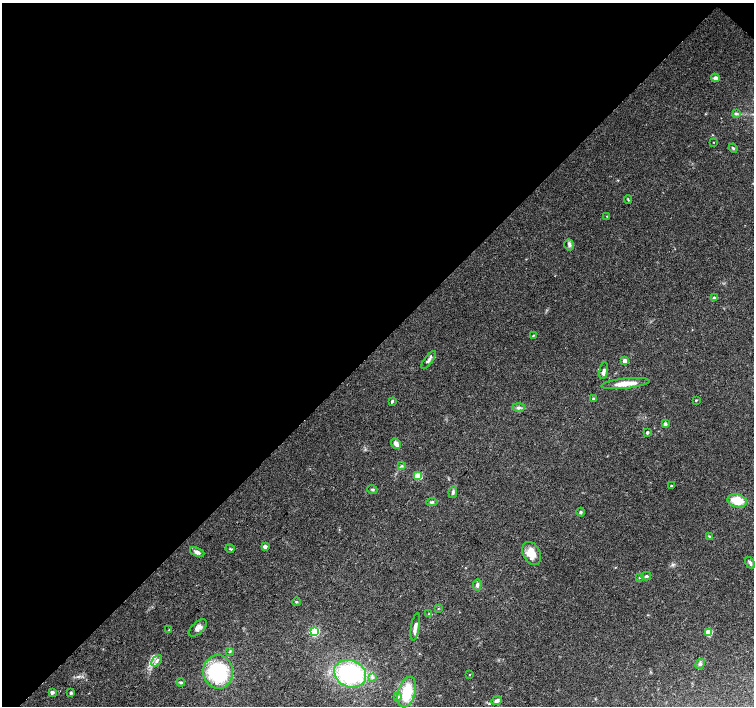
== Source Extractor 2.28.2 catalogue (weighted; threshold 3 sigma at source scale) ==
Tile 2 of 4 x 4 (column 2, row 1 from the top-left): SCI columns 1509-3011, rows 4451-5857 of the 6019 x 6019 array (HDU 1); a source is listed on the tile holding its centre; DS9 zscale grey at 2 x 2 block average (1 PNG px = mean of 2 x 2 image px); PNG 756 x 708 px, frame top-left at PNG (2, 3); each listed source drawn as its Kron ellipse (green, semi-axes under 4 px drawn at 4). Shown black and unused: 49% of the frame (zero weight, under 3 of 4 exposures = <1% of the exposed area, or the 3 px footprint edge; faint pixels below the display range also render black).
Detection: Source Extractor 2.28.2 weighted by HDU 2 'WHT'; one run over the whole footprint, this tile lists its part. Background 0.0754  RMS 0.0052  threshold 0.0232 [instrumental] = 3 sigma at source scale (4.5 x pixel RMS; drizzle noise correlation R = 1.50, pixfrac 1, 0.0396/0.0396 arcsec/px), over >= 5 px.
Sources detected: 58; all 58 listed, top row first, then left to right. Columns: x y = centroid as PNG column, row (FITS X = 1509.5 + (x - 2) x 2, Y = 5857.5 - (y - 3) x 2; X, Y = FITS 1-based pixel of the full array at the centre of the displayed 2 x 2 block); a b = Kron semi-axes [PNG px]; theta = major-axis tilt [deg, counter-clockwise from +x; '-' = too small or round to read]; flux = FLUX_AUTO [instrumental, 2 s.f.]
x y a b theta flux
715 78 4 4 - 5.1
736 114 4 4 - 1.8
713 142 2 2 - 0.45
733 148 5 3 - 1.6
628 200 4 2 - 0.97
607 216 2 2 - 0.7
569 245 5 4 - 2.8
714 298 3 3 - 3.6
533 335 3 2 - 0.98
429 360 11 4 54 3.9
625 361 3 3 - 12
604 371 8 4 80 4.4
625 384 24 5 6 15
593 399 3 2 - 2.3
696 400 2 2 - 1
392 401 4 2 - 1.8
519 407 6 3 0 2.4
665 424 4 4 - 2.1
647 432 2 2 - 3.2
396 444 5 3 - 8.2
401 466 3 3 - 1.4
417 476 3 3 - 24
671 486 2 2 - 1.7
372 489 5 3 - 1.5
453 492 6 4 80 2.4
737 501 10 6 -14 25
432 502 5 3 - 2.2
581 512 4 4 - 1.8
710 536 4 3 - 1.2
265 547 3 3 - 3.8
230 549 4 3 - 1.3
197 552 7 4 -23 4.7
532 553 12 8 -62 18
750 563 6 3 -58 2.6
646 576 5 3 - 2
640 577 4 3 - 1.4
477 585 5 4 - 2.8
296 602 4 2 - 1.1
438 609 3 2 - 0.72
429 614 4 3 - 1.2
415 627 14 4 81 5.6
198 628 11 5 42 5.7
169 630 3 2 - 0.83
315 632 3 3 - 87
709 633 4 3 - 21
230 652 3 3 - 1.1
157 661 6 4 44 3.4
700 664 5 4 - 2.8
218 672 17 15 -86 110
350 674 16 13 -22 130
470 674 3 2 - 0.65
372 677 4 4 - 2.5
181 682 4 3 - 1.8
52 692 2 2 - 6.7
407 692 15 8 74 34
71 693 4 3 - 1.7
397 697 3 3 - 2.9
497 701 5 3 - 3.5
Diffuse or blended objects may show on this block-average render without a row.